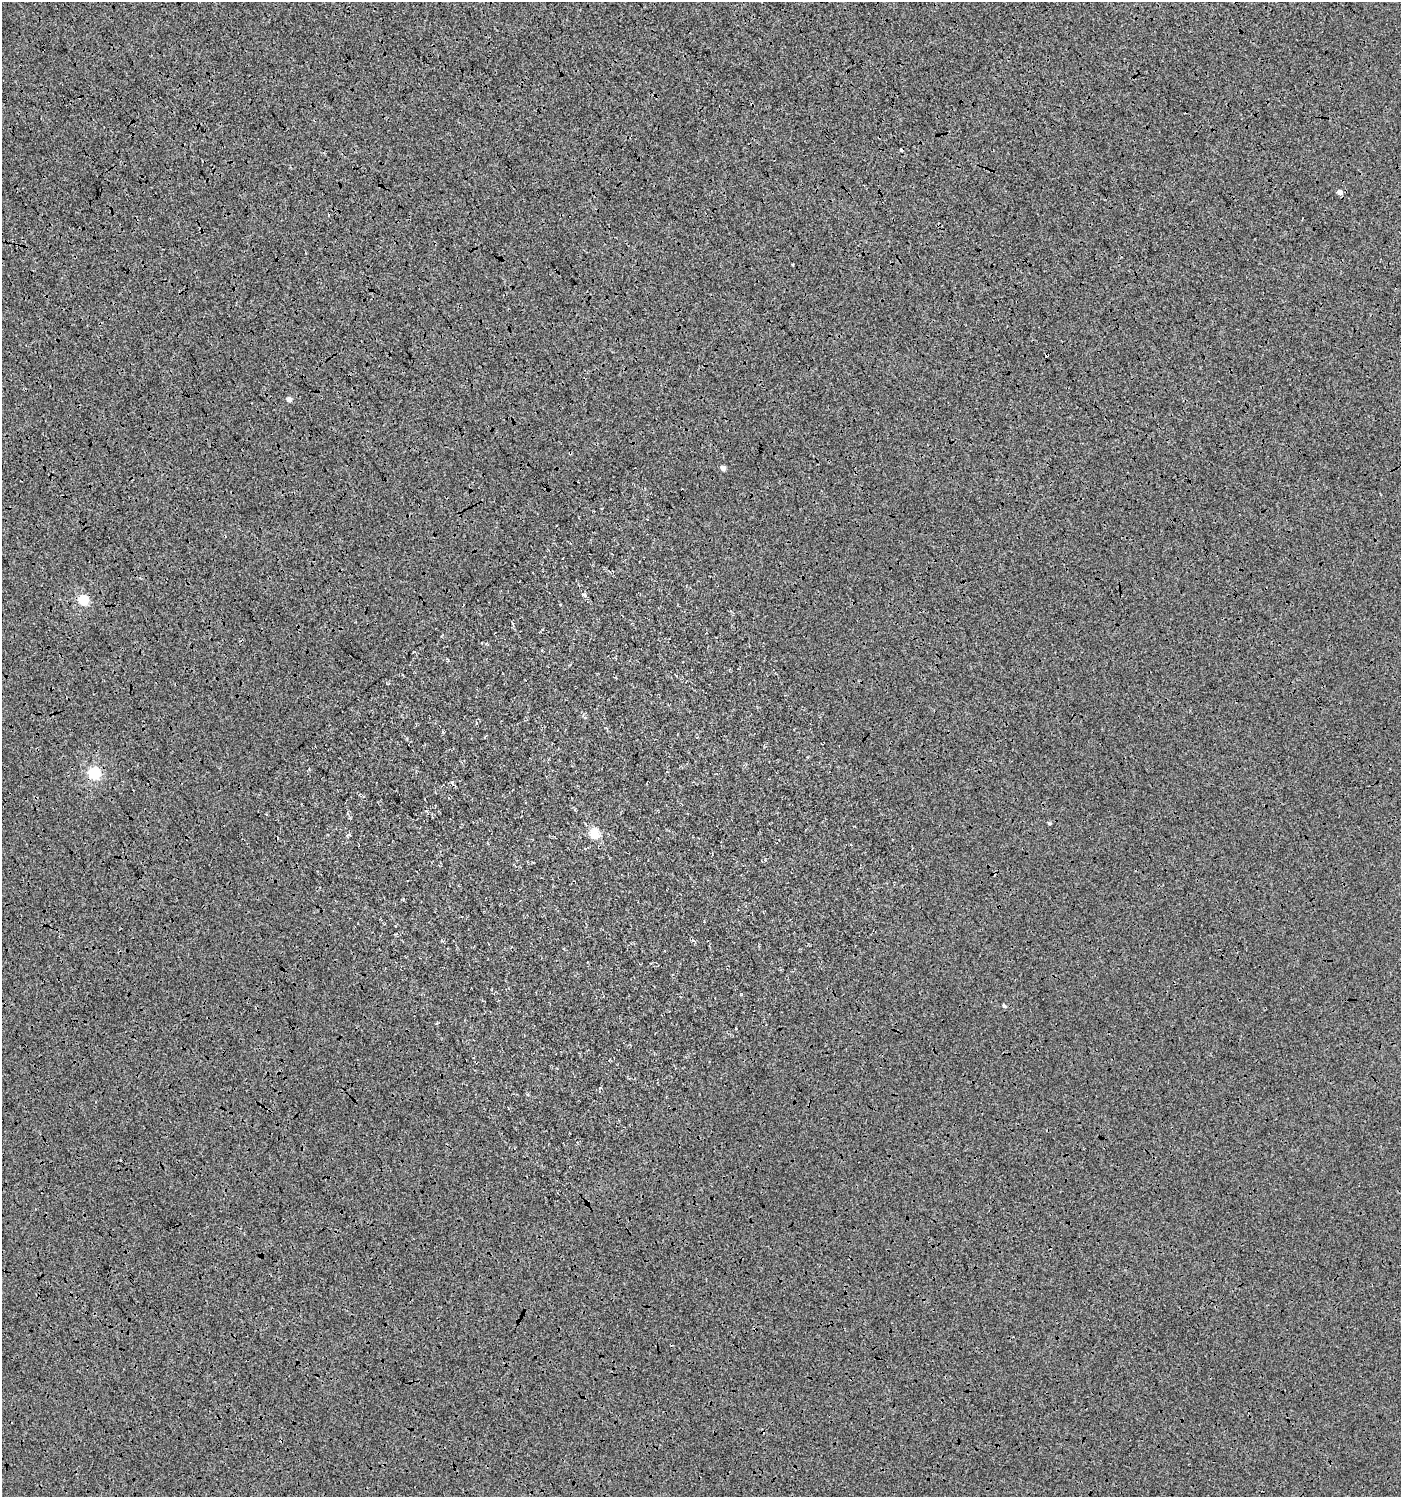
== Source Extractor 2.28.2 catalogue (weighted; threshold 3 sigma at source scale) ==
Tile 11 of 4 x 4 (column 3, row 3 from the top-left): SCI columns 3002-4400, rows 1499-2993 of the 5940 x 5991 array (HDU 1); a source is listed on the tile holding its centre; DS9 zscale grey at full resolution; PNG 1403 x 1499 px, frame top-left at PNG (2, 2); no overlay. Shown black and unused: <1% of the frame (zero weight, under 3 of 4 exposures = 2% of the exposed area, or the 3 px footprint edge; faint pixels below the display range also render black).
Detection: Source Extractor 2.28.2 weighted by HDU 2 'WHT'; one run over the whole footprint, this tile lists its part. Background 7.79e-04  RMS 0.0064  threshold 0.0289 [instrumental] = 3 sigma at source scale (4.5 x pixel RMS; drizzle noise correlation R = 1.50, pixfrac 1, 0.0396/0.0396 arcsec/px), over >= 5 px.
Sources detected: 12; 3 cosmic-ray / hot-pixel residue — not listed; the other 9 listed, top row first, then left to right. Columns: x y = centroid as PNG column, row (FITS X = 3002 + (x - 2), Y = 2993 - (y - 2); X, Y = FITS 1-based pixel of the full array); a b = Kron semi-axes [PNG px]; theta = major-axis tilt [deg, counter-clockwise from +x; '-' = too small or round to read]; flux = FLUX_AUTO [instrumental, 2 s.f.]
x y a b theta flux
1339 192 5 4 - 3.3
289 399 4 4 - 3
570 453 3 2 - 0.73
723 468 4 4 - 2.7
584 595 6 4 -23 1.2
83 600 5 5 - 30
94 773 6 5 - 52
595 835 9 7 -69 8.8
1004 1006 5 4 - 0.94
Overlapping masked pixels (flux is a lower limit): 2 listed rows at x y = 570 453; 94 773